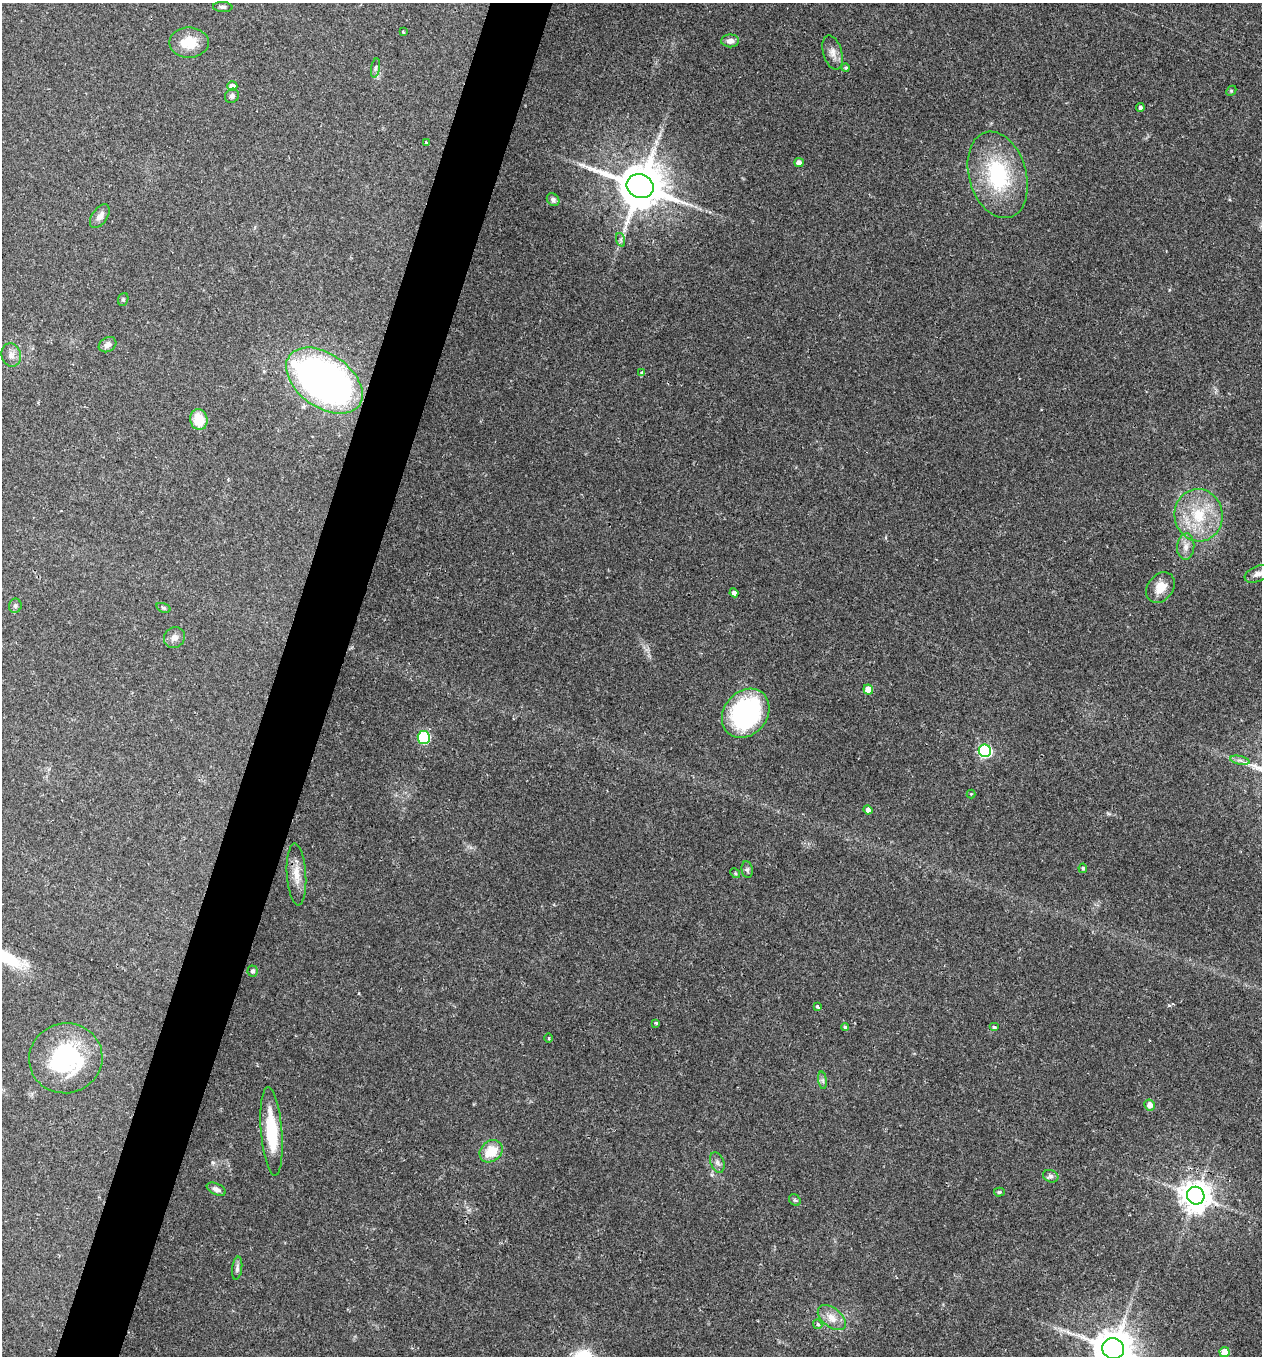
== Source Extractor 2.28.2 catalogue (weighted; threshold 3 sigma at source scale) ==
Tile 7 of 4 x 4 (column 3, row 2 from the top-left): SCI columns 2684-3943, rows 2751-4104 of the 5479 x 5487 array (HDU 1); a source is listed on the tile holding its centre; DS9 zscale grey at full resolution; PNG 1264 x 1358 px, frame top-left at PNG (2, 3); each listed source drawn as its Kron ellipse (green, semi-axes under 4 px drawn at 4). Shown black and unused: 5% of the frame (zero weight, under 2 of 3 exposures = <1% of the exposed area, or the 3 px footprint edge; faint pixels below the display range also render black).
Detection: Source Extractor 2.28.2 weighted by HDU 2 'WHT'; one run over the whole footprint, this tile lists its part. Background 0.0386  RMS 0.0053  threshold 0.0238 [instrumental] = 3 sigma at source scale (4.5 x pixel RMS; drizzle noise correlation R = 1.50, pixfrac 1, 0.05/0.05 arcsec/px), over >= 5 px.
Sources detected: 67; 1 inside a brighter object's white glare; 1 cosmic-ray / hot-pixel residue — neither listed nor drawn; the other 65 listed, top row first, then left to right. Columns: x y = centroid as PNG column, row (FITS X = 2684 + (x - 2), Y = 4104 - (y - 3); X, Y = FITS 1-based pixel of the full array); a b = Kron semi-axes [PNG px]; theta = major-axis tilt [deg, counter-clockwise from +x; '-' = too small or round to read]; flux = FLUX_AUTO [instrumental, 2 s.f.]
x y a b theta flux
223 7 10 5 -4 1.3
403 32 3 2 - 0.6
730 41 9 6 1 2.7
189 43 20 15 0 12
833 52 18 9 -73 4.1
375 68 10 4 79 1.2
845 68 4 4 - 0.77
232 86 5 5 - 4
1231 91 5 4 - 0.62
232 96 7 6 - 1.4
1140 107 4 4 - 1.4
426 143 4 4 - 0.94
799 163 4 4 - 2.6
998 175 44 28 -74 47
640 186 14 11 -21 2500
553 200 7 5 -45 1.5
100 216 13 7 56 3.2
621 240 7 4 -72 1.1
123 299 6 5 - 0.89
108 345 9 7 30 2.9
11 355 12 9 -75 3.3
642 373 4 3 - 1.9
324 381 43 26 -36 280
199 420 10 8 -74 13
1198 515 26 24 -79 24
1186 547 13 8 85 3.7
1258 574 14 7 23 2.9
1160 587 17 12 54 7.3
734 593 4 4 - 2
15 606 7 6 - 1.3
163 608 7 4 -20 0.92
174 637 11 10 - 3
868 690 5 4 - 7.6
746 713 26 21 51 91
424 737 6 6 - 61
985 751 6 6 - 81
1240 760 10 4 -13 1.6
971 794 4 4 - 0.52
868 810 4 4 - 2.4
1083 868 5 4 - 0.93
747 870 8 5 -80 1.2
735 873 5 4 - 0.66
296 874 31 9 -86 7.5
252 971 5 5 - 1.2
817 1006 3 3 - 1.6
656 1023 3 3 - 0.62
845 1027 4 4 - 0.77
994 1027 5 4 - 1.1
549 1038 5 3 - 0.56
66 1058 37 35 14 61
823 1080 9 4 -82 1.3
1150 1105 5 5 - 4.4
272 1131 44 10 -85 26
491 1151 12 10 41 11
717 1162 10 6 -68 2.1
1051 1176 8 6 -20 1.6
216 1189 10 5 -24 2.3
999 1192 5 4 - 1.1
1196 1196 9 8 - 840
795 1200 6 5 - 0.88
237 1268 12 5 82 1.7
832 1318 16 9 -39 5.9
818 1324 5 4 - 1.5
1113 1349 11 10 - 1700
1224 1352 5 5 - 9.3
Isophote crosses this tile's border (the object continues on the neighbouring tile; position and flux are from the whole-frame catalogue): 2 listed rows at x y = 1258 574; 1113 1349